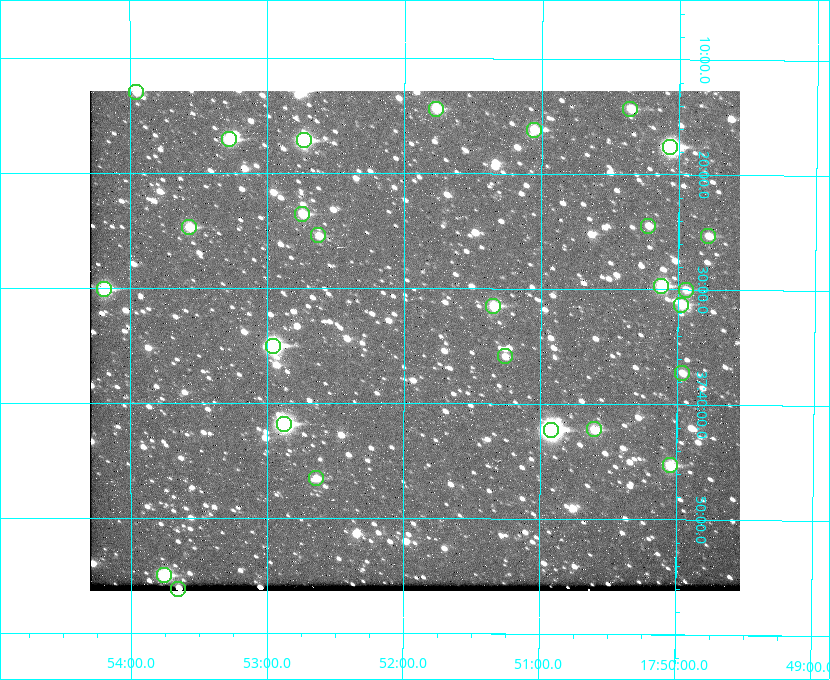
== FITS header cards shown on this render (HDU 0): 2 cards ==
NAXIS1  =                  650 / Width of table row in bytes
NAXIS2  =                  500 / Number of rows in table

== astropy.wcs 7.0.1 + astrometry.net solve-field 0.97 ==
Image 650 x 500 px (HDU 0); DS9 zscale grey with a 90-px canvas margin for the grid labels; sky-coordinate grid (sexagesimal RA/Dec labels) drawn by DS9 from the SOLVED WCS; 27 Tycho-2 reference stars matched to detected sources circled (green)
Header WCS: none
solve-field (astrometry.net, Tycho-2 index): SOLVED blind (the file carries no WCS)
Solved WCS: RA---TAN-SIP/DEC--TAN-SIP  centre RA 17:51:55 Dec +37:35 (267.98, +37.58 deg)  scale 5.21 arcsec/px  FOV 56.5' x 43.5'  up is +180 deg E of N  parity flipped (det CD > 0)
(file carries no celestial WCS; the grid is the blind solution)
Tycho-2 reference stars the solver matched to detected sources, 27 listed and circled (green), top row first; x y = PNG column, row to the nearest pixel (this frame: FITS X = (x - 90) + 1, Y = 500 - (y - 91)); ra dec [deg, ICRS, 3 dp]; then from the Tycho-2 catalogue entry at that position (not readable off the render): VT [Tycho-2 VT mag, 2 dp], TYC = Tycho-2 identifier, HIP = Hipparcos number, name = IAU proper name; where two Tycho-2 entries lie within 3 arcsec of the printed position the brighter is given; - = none
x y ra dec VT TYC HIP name
136 92 268.489 +37.217 11.29 2620-732-1 - -
436 109 267.943 +37.240 10.39 2620-505-1 - -
630 109 267.589 +37.238 11.09 2619-212-1 - -
534 130 267.764 +37.270 10.17 2620-784-1 - -
229 139 268.319 +37.285 9.88 2620-536-1 - -
304 140 268.183 +37.286 8.98 2620-786-1 87506 -
670 147 267.517 +37.293 8.96 2619-379-1 - -
302 214 268.186 +37.393 10.44 2620-175-1 - -
648 226 267.555 +37.408 11.50 2619-358-1 - -
189 227 268.392 +37.412 10.60 2620-800-1 - -
318 235 268.156 +37.424 11.25 2620-712-1 - -
708 236 267.445 +37.422 11.17 2619-451-1 - -
661 286 267.531 +37.495 10.07 2619-274-1 - -
104 289 268.547 +37.501 9.83 3089-1021-1 - -
686 290 267.485 +37.500 11.33 2619-40-1 - -
681 305 267.494 +37.522 10.35 3088-270-1 - -
493 306 267.836 +37.525 9.96 3089-889-1 - -
273 346 268.239 +37.584 8.64 3089-755-1 - -
505 356 267.815 +37.598 11.54 3089-1081-1 - -
682 373 267.491 +37.621 11.40 3088-1284-1 - -
284 424 268.219 +37.697 8.93 3089-671-1 - -
594 429 267.652 +37.703 11.04 3089-693-1 - -
551 430 267.730 +37.705 8.13 3089-1203-1 87349 -
670 465 267.512 +37.755 10.10 3089-2332-1 - -
316 478 268.159 +37.775 11.22 3089-2245-1 - -
164 575 268.439 +37.916 9.61 3089-2268-1 - -
178 589 268.412 +37.936 10.36 3089-2031-1 - -